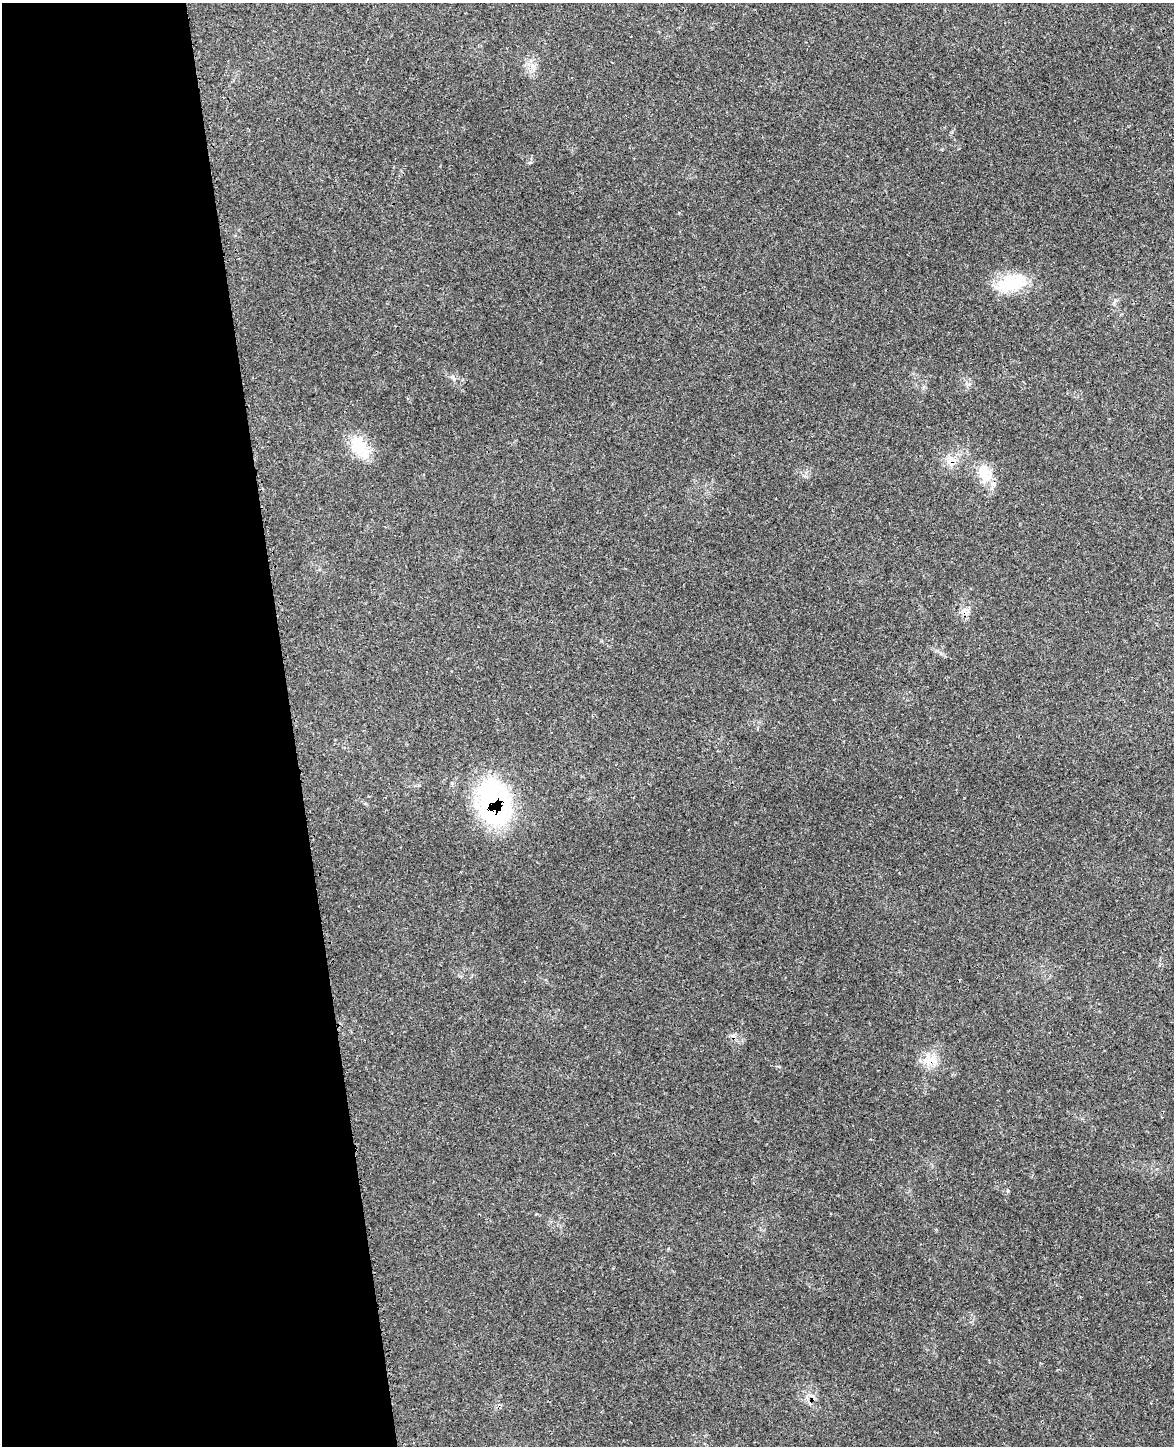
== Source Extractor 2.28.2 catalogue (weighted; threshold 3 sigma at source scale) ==
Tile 5 of 4 x 3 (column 1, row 2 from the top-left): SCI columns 49-1220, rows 1592-3035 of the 4800 x 4732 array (HDU 1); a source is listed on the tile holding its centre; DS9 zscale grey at full resolution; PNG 1176 x 1448 px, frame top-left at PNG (2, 3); no overlay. Shown black and unused: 25% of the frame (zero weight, under 3 of 4 exposures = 6% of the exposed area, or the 3 px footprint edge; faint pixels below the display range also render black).
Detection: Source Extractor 2.28.2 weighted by HDU 2 'WHT'; one run over the whole footprint, this tile lists its part. Background 0.0423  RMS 0.0029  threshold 0.0131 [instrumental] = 3 sigma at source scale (4.5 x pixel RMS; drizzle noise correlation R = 1.50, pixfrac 1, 0.05/0.05 arcsec/px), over >= 5 px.
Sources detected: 8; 2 cosmic-ray / hot-pixel residue — not listed; the other 6 listed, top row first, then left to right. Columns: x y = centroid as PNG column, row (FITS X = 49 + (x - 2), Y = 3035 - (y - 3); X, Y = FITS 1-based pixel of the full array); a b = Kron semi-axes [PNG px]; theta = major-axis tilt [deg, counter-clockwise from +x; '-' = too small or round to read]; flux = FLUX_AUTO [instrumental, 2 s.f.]
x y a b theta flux
1011 283 39 20 16 12
359 447 32 18 -54 8.9
950 459 12 9 72 2.4
983 474 28 17 -30 6.8
494 802 50 34 -78 45
933 1059 17 11 -39 3.7
Overlapping masked pixels (flux is a lower limit): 4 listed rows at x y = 950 459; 983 474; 494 802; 933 1059